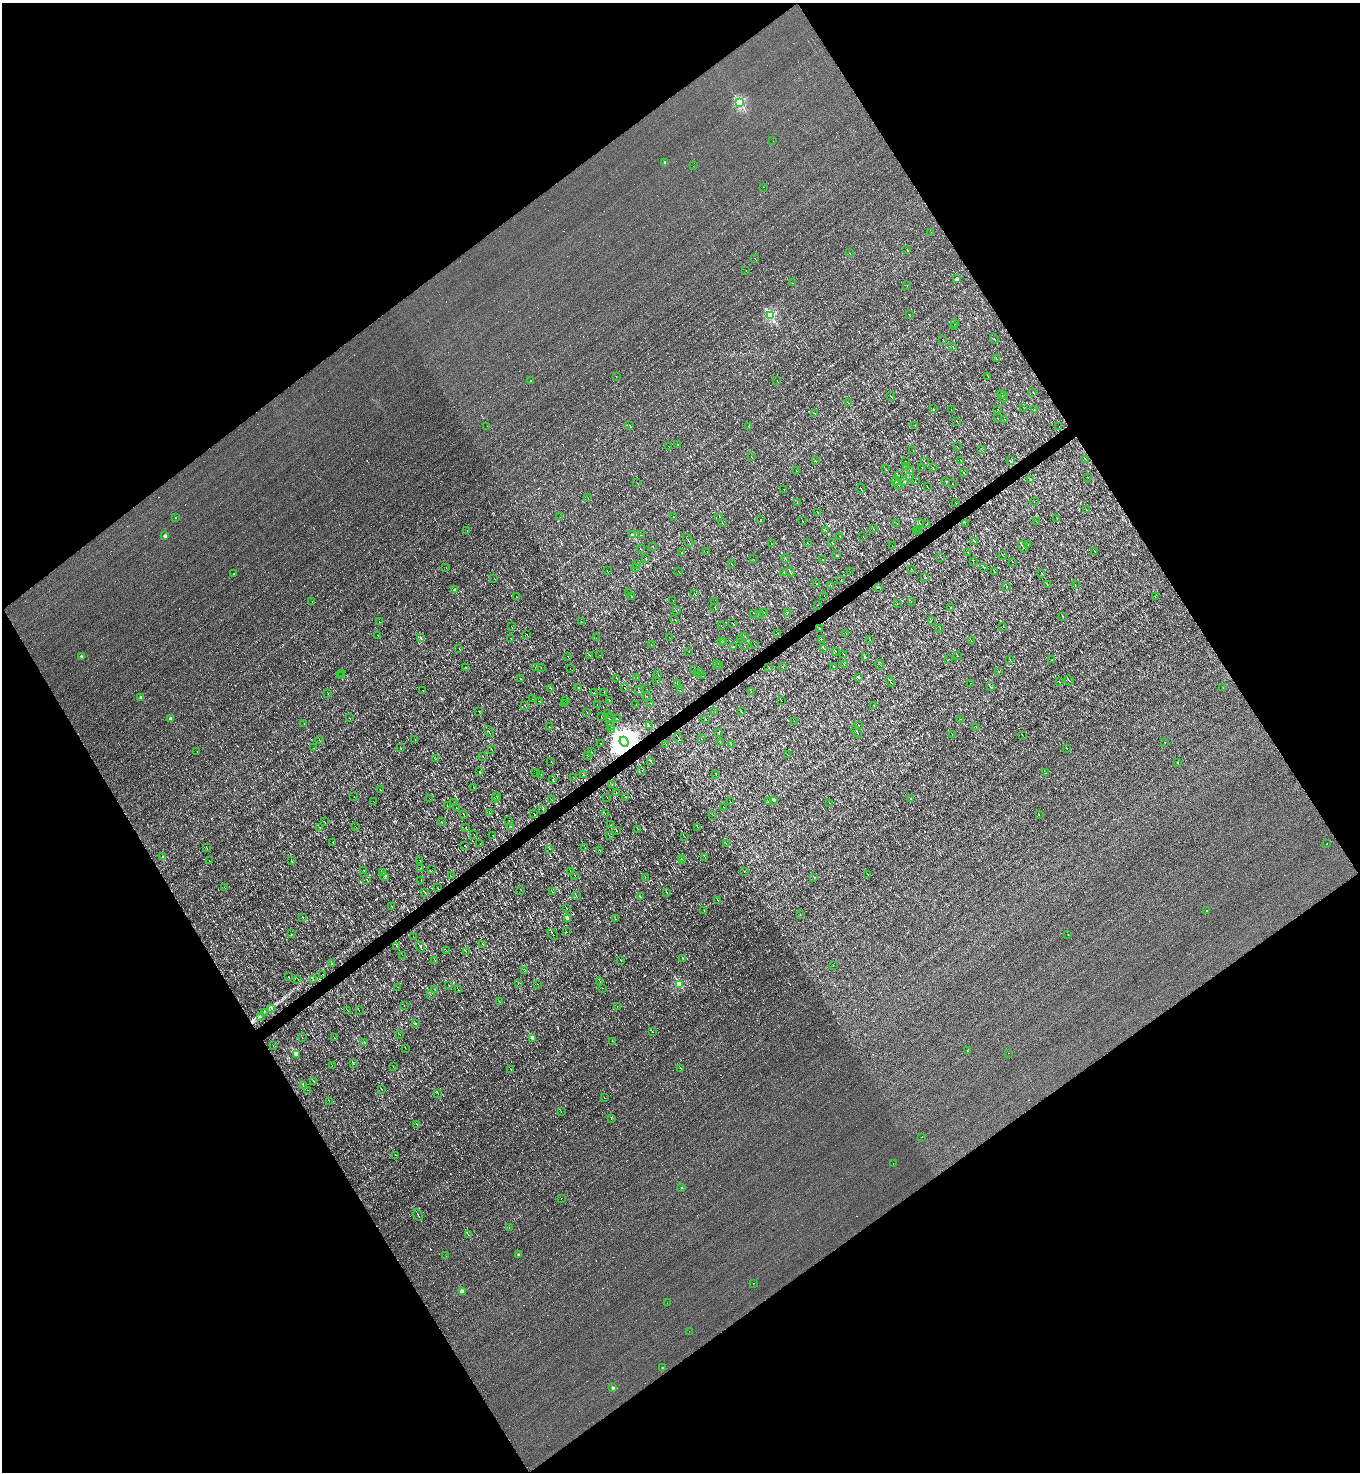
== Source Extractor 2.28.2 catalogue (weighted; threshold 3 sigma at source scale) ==
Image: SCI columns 290-5720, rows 1-5879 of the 5869 x 5879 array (HDU 1 of 3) = the unmasked area's bounding box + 8 px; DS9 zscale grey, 4 x 4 block average (1 PNG px = mean of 4 x 4 image px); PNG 1362 x 1474 px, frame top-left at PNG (2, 3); each listed source drawn as its Kron ellipse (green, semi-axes under 4 px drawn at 4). Shown black and unused: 49% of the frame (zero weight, under 3 of 4 exposures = <1% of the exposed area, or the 3 px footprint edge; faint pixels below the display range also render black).
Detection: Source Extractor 2.28.2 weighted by HDU 2 'WHT'. Background -1.16e-04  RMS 0.043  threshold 0.194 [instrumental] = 3 sigma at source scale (4.5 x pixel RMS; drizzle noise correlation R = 1.50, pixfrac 1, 0.05/0.05 arcsec/px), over >= 5 px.
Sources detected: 1083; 14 too faint to see at this stretch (4 x 4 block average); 82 cosmic-ray / hot-pixel residue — neither listed nor drawn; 16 coinciding with a brighter row at this scale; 2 inside a brighter listed object's ellipse — not listed separately; of the other 969, all 500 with FLUX_AUTO >= 5.14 (the completeness limit of this list) listed and drawn (469 fainter detections not listed), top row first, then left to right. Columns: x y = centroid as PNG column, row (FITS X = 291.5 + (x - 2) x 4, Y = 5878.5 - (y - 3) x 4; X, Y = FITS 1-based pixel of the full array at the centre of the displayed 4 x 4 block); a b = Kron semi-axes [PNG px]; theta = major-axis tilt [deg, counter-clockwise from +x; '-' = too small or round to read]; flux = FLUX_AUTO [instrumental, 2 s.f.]
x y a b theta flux
740 102 2 2 - 3500
773 141 2 2 - 7.2
665 162 2 2 - 110
693 166 2 2 - 9.5
763 187 2 2 - 5.4
931 232 2 2 - 13
907 250 2 2 - 8.1
850 253 2 2 - 6.5
755 258 2 2 - 6.5
746 271 2 2 - 9.6
956 278 2 2 - 210
793 283 2 2 - 5.9
907 286 2 2 - 16
770 315 2 2 - 2900
909 315 3 2 - 14
955 323 2 2 - 5.6
954 327 2 2 - 7.5
942 339 2 2 - 5.9
994 339 5 2 - 24
953 347 3 2 - 15
996 358 2 2 - 7.3
616 376 2 2 - 5.8
988 377 2 2 - 8
531 381 2 2 - 48
777 381 2 2 - 5.2
1033 392 3 2 - 18
1005 395 2 2 - 7.2
891 396 4 2 - 15
1002 396 6 2 -57 24
848 403 2 2 - 5.2
1023 407 2 2 - 10
933 409 2 2 - 11
998 409 2 2 - 5.6
1034 409 2 2 - 5.4
951 410 2 2 - 5.7
815 413 2 2 - 13
997 418 2 2 - 7
1005 419 2 2 - 7.4
957 421 2 2 - 6.9
630 425 3 2 - 12
487 426 2 2 - 5.5
748 426 3 2 - 6.3
915 426 2 2 - 11
1059 427 2 2 - 11
678 444 2 2 - 63
669 446 2 2 - 5.4
957 447 2 2 - 10
913 450 2 2 - 6.8
982 450 2 2 - 8.3
751 457 3 2 - 7.9
961 460 2 2 - 6.1
1086 460 2 2 - 13
815 461 2 2 - 9.2
924 461 4 2 - 17
1010 461 3 2 - 18
905 462 2 2 - 5.7
907 467 2 2 - 5.9
922 467 2 2 - 6.5
933 468 2 2 - 10
885 469 2 2 - 5.4
910 470 3 2 - 11
797 471 4 2 - 15
963 472 2 2 - 13
898 475 2 2 - 5.8
910 476 2 2 - 7.8
1088 478 2 2 - 7.1
1031 479 2 2 - 8
896 481 4 2 - 30
915 481 2 2 - 9
946 481 2 2 - 6
905 482 2 2 - 7.3
637 483 2 2 - 5.1
952 483 2 2 - 7.8
898 485 5 2 - 17
927 487 2 2 - 13
784 489 3 2 - 9.6
861 489 5 2 - 64
588 498 2 2 - 5.5
797 502 2 2 - 6.1
1034 502 2 2 - 6.1
956 503 3 2 - 8.3
1087 510 2 2 - 8.3
817 512 3 2 - 16
719 516 3 2 - 16
560 517 2 2 - 20
673 517 2 2 - 5.4
175 518 2 2 - 14
1057 518 2 2 - 5.4
761 519 2 2 - 8.2
803 521 2 2 - 9.2
1036 521 2 2 - 5.6
919 522 3 2 - 12
722 523 2 2 - 7.1
897 523 2 2 - 5.2
965 524 2 2 - 5.3
926 525 2 2 - 5.3
873 529 2 2 - 6.4
825 530 3 2 - 11
918 530 2 2 - 7.2
467 531 2 2 - 5.4
917 532 2 2 - 5.6
633 535 2 2 - 300
641 535 2 2 - 13
165 536 2 2 - 270
839 536 3 2 - 8.7
863 536 2 2 - 5.3
688 540 7 2 -58 44
974 541 3 2 - 14
807 543 2 2 - 5.2
832 543 2 2 - 12
772 544 3 2 - 11
1028 545 2 2 - 25
653 546 2 2 - 8.6
892 546 3 2 - 13
1023 547 6 2 -57 33
640 549 2 2 - 8.3
1095 551 2 2 - 6.6
707 552 2 2 - 5.2
968 552 2 2 - 5.7
681 553 2 2 - 7.8
837 555 2 2 - 6.3
1003 556 2 2 - 8
941 557 2 2 - 8.9
645 558 2 2 - 6.1
753 559 2 2 - 5.2
786 559 4 2 - 24
823 559 3 2 - 11
973 561 2 2 - 5.7
1013 562 2 2 - 8.7
637 564 2 2 - 5.2
731 564 3 2 - 13
636 567 3 2 - 7.9
984 567 2 2 - 5.5
446 568 2 2 - 10
911 569 2 2 - 5.3
607 571 2 2 - 7.5
678 571 2 2 - 6.1
783 572 2 2 - 5.6
790 572 4 2 - 21
850 572 2 2 - 5.4
994 572 2 2 - 6.6
234 574 2 2 - 13
1042 574 4 2 - 15
494 578 2 2 - 6.6
924 578 2 2 - 5.5
841 580 2 2 - 7
817 584 2 2 - 8.7
831 585 2 2 - 9.2
1047 585 2 2 - 7.1
1075 585 2 2 - 5.5
878 587 2 2 - 16
1007 587 2 2 - 8.4
454 590 2 2 - 230
628 593 2 2 - 5.3
695 594 2 2 - 6.5
824 595 2 2 - 5.9
516 596 2 2 - 6.3
632 597 2 2 - 5.2
1155 597 2 2 - 5.9
673 600 2 2 - 5.2
312 602 2 2 - 5.6
714 602 2 2 - 5.3
911 602 2 2 - 9.5
897 603 2 2 - 15
817 605 2 2 - 5.4
715 608 3 2 - 9.4
951 608 2 2 - 8.2
676 611 2 2 - 6.6
764 612 2 2 - 14
754 613 2 2 - 7.4
787 613 2 2 - 9.5
759 615 2 2 - 6.1
1063 616 3 2 - 15
675 619 2 2 - 5.8
931 620 2 2 - 5.7
379 622 2 2 - 6.4
581 622 2 2 - 5.6
732 623 2 2 - 7.9
721 625 2 2 - 7
511 626 2 2 - 7.2
1003 627 2 2 - 6.3
819 628 2 2 - 15
940 628 2 2 - 5.8
778 633 2 2 - 7.5
846 633 2 2 - 5.5
527 634 2 2 - 6
378 635 2 2 - 7.2
669 637 2 2 - 6.2
745 637 2 2 - 8.4
421 638 2 2 - 45
596 638 2 2 - 7.1
511 639 4 2 - 20
741 639 3 2 - 13
821 639 2 2 - 6.9
870 639 3 2 - 9.8
724 641 2 2 - 5.3
971 641 2 2 - 5.9
721 642 2 2 - 7.3
754 644 2 2 - 5.4
651 645 2 2 - 6.4
734 646 2 2 - 7
744 646 2 2 - 5.8
459 648 2 2 - 8.9
824 649 2 2 - 5.6
689 651 2 2 - 5.4
835 651 2 2 - 5.9
844 654 4 2 - 13
590 655 2 2 - 10
600 655 2 2 - 5.8
81 656 2 2 - 120
957 656 2 2 - 8.2
568 657 2 2 - 11
866 657 3 2 - 7.7
948 659 2 2 - 8
1010 659 2 2 - 16
1052 660 2 2 - 6
716 665 2 2 - 5.3
844 665 2 2 - 5.4
880 665 5 2 - 12
719 666 2 2 - 5.2
834 666 2 2 - 11
465 667 2 2 - 7.6
535 667 2 2 - 5.6
769 667 2 2 - 8.4
782 667 3 2 - 10
541 668 2 2 - 5.1
570 668 2 2 - 11
695 670 2 2 - 6.8
999 672 2 2 - 5.2
698 673 2 2 - 7.7
342 674 2 2 - 8.7
658 674 2 2 - 6.4
341 676 2 2 - 73
703 676 2 2 - 6.4
859 677 2 2 - 26
617 678 3 2 - 19
637 678 2 2 - 6.5
521 679 4 2 - 17
657 681 3 2 - 8.3
1069 681 5 2 - 21
890 682 5 2 - 35
1059 682 2 2 - 7.6
971 683 2 2 - 7.8
677 684 2 2 - 7.9
990 687 4 2 - 27
578 688 2 2 - 6.7
624 688 2 2 - 7.3
1223 688 2 2 - 15
551 689 2 2 - 9.4
647 689 2 2 - 5.8
639 690 3 2 - 13
680 690 2 2 - 6.7
423 691 2 2 - 7.9
751 691 2 2 - 5.9
594 692 2 2 - 6.9
604 693 2 2 - 6
328 694 2 2 - 9.6
647 696 2 2 - 6.1
141 697 2 2 - 310
533 699 3 2 - 13
565 700 2 2 - 5.7
610 700 2 2 - 5.8
539 701 2 2 - 5.6
781 701 2 2 - 5.5
564 703 3 2 - 8.8
651 703 2 2 - 6.6
636 704 2 2 - 6.2
525 705 2 2 - 13
597 705 2 2 - 6.6
874 705 2 2 - 7.3
479 711 2 2 - 8.4
587 712 2 2 - 5.8
715 712 2 2 - 6.5
741 712 2 2 - 10
607 713 2 2 - 7.2
601 717 2 2 - 6.9
170 718 2 2 - 340
349 718 2 2 - 6.3
609 718 2 2 - 8.9
617 719 3 2 - 10
706 719 2 2 - 22
960 719 2 2 - 12
794 721 2 2 - 5.3
304 724 2 2 - 6.9
859 725 3 2 - 11
549 726 3 2 - 10
610 726 2 2 - 30
649 726 4 2 - 20
976 727 2 2 - 6.1
611 730 2 2 - 5.7
489 731 6 2 -59 25
719 732 2 2 - 13
857 732 7 2 -58 43
952 734 2 2 - 5.4
1022 735 2 2 - 5.4
679 738 5 2 - 43
701 739 2 2 - 6.3
319 740 4 2 - 19
415 740 3 2 - 12
624 742 5 4 - 100000
720 742 2 2 - 6.8
1165 742 2 2 - 11
601 743 2 2 - 8.1
666 744 2 2 - 5.4
731 744 4 2 - 17
314 748 2 2 - 23
401 748 2 2 - 7.4
1067 748 2 2 - 8.8
491 749 2 2 - 8.5
197 751 2 2 - 5.5
592 752 2 2 - 7
787 754 2 2 - 7
588 755 2 2 - 5.2
483 756 2 2 - 8.2
435 759 3 2 - 15
551 761 2 2 - 5.6
651 762 2 2 - 11
1177 762 2 2 - 49
642 770 2 2 - 9.4
479 772 3 2 - 9.6
536 772 2 2 - 5.3
1045 773 2 2 - 20
541 774 2 2 - 8.5
583 774 2 2 - 6.1
716 775 2 2 - 5.5
573 778 3 2 - 9.2
553 780 3 2 - 13
612 784 2 2 - 7.9
473 787 2 2 - 5.7
380 790 3 2 - 9.1
616 792 2 2 - 5.9
354 796 2 2 - 6.1
497 797 4 2 - 21
607 797 2 2 - 6.9
625 797 2 2 - 5.6
495 798 3 2 - 10
430 799 2 2 - 8.4
911 799 2 2 - 69
552 800 2 2 - 5.3
773 800 2 2 - 260
373 801 2 2 - 5.5
730 802 2 2 - 8.4
768 802 2 2 - 28
454 803 2 2 - 6.8
829 803 2 2 - 6.4
447 805 2 2 - 8.7
456 807 2 2 - 5.8
723 807 2 2 - 5.8
543 809 2 2 - 6.4
490 813 2 2 - 8.1
605 813 2 2 - 7.4
464 814 4 2 - 13
534 814 4 2 - 50
713 815 2 2 - 5.5
1039 815 3 2 - 15
509 820 2 2 - 7.2
324 821 2 2 - 5.7
441 821 2 2 - 7.7
611 825 2 2 - 9
511 826 2 2 - 5.4
356 827 3 2 - 8.9
466 827 2 2 - 8.7
697 827 2 2 - 6
320 828 2 2 - 21
638 829 2 2 - 6.5
616 831 2 2 - 5.7
474 834 3 2 - 12
609 835 2 2 - 5.2
493 836 2 2 - 10
684 837 3 2 - 16
332 842 2 2 - 7.5
480 844 2 2 - 5.4
726 844 2 2 - 7.3
1327 844 2 2 - 48
465 845 2 2 - 11
206 847 3 2 - 13
585 848 2 2 - 6.1
550 849 2 2 - 5.2
600 851 2 2 - 6
163 857 2 2 - 220
705 857 2 2 - 9.5
681 858 3 2 - 9.1
209 861 2 2 - 6.5
291 861 2 2 - 7
420 861 4 2 - 13
683 861 2 2 - 8.5
420 868 2 2 - 5.4
364 870 2 2 - 9.9
432 870 2 2 - 5.6
570 871 2 2 - 6.4
744 872 2 2 - 5.7
382 873 3 2 - 44
868 874 2 2 - 5.9
575 875 2 2 - 5.3
384 876 5 2 - 16
451 876 2 2 - 8.7
645 877 2 2 - 5.8
814 877 2 2 - 5.8
367 879 2 2 - 5.6
421 881 2 2 - 5.4
224 887 2 2 - 6.4
438 888 2 2 - 12
521 890 2 2 - 5.7
552 892 2 2 - 13
425 893 2 2 - 6.5
667 893 3 2 - 11
576 896 3 2 - 9.8
641 897 2 2 - 5.5
718 900 4 2 - 13
391 906 3 2 - 17
566 908 2 2 - 8.8
704 911 2 2 - 8.1
1206 911 2 2 - 35
800 915 2 2 - 14
302 917 3 2 - 14
567 918 2 2 - 460
615 919 2 2 - 6.5
566 931 2 2 - 5.7
291 934 2 2 - 6.1
553 934 6 2 -58 25
1068 935 2 2 - 8.2
413 936 2 2 - 5.7
483 944 2 2 - 6.3
397 946 3 2 - 10
420 947 5 2 - 35
446 950 2 2 - 6.7
466 952 3 2 - 11
402 955 2 2 - 5.2
682 958 2 2 - 6.9
435 960 2 2 - 12
620 960 2 2 - 8
332 964 2 2 - 13
833 965 2 2 - 7.1
525 970 2 2 - 5.3
323 974 2 2 - 6.4
289 977 2 2 - 10
298 979 3 2 - 7.6
313 980 2 2 - 11
600 981 2 2 - 11
518 984 2 2 - 7.9
537 984 2 2 - 5.2
680 984 2 2 - 1700
449 985 2 2 - 5.6
397 987 2 2 - 170
603 988 2 2 - 190
435 990 2 2 - 6.6
459 990 2 2 - 11
431 995 2 2 - 7
499 1002 3 2 - 7.7
404 1005 2 2 - 6.3
617 1007 2 2 - 12
272 1008 3 2 - 14
348 1011 2 2 - 5.6
359 1011 2 2 - 32
264 1012 2 2 - 5.6
261 1017 2 2 - 5.5
416 1024 2 2 - 27
652 1032 2 2 - 13
399 1034 2 2 - 6.9
302 1038 2 2 - 6.2
334 1038 2 2 - 8.9
532 1038 2 2 - 350
612 1041 2 2 - 5.2
364 1042 2 2 - 5.2
273 1046 2 2 - 6.8
405 1048 2 2 - 7.1
967 1051 2 2 - 15
1008 1053 2 2 - 13
296 1054 2 2 - 510
353 1063 3 2 - 14
332 1065 2 2 - 6.5
393 1067 2 2 - 6.8
680 1068 2 2 - 5.4
511 1069 3 2 - 6.9
313 1081 3 2 - 14
303 1086 2 2 - 6.2
381 1089 2 2 - 5.5
308 1090 2 2 - 5.3
438 1093 2 2 - 12
604 1097 2 2 - 6.6
329 1101 2 2 - 6.1
561 1111 2 2 - 8.1
611 1118 2 2 - 7.4
417 1125 2 2 - 6
922 1137 2 2 - 28
395 1155 2 2 - 5.6
893 1163 2 2 - 7.5
681 1188 2 2 - 55
561 1199 2 2 - 11
418 1215 6 2 -59 20
509 1227 2 2 - 11
468 1235 4 2 - 24
519 1255 2 2 - 79
446 1256 2 2 - 9.3
753 1283 2 2 - 15
462 1291 2 2 - 590
667 1303 2 2 - 5.3
689 1331 2 2 - 5.8
662 1368 2 2 - 21
613 1388 2 2 - 220
Overlapping masked pixels (flux is a lower limit): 1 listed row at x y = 624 742
Diffuse or blended objects may show on this block-average render without a row.